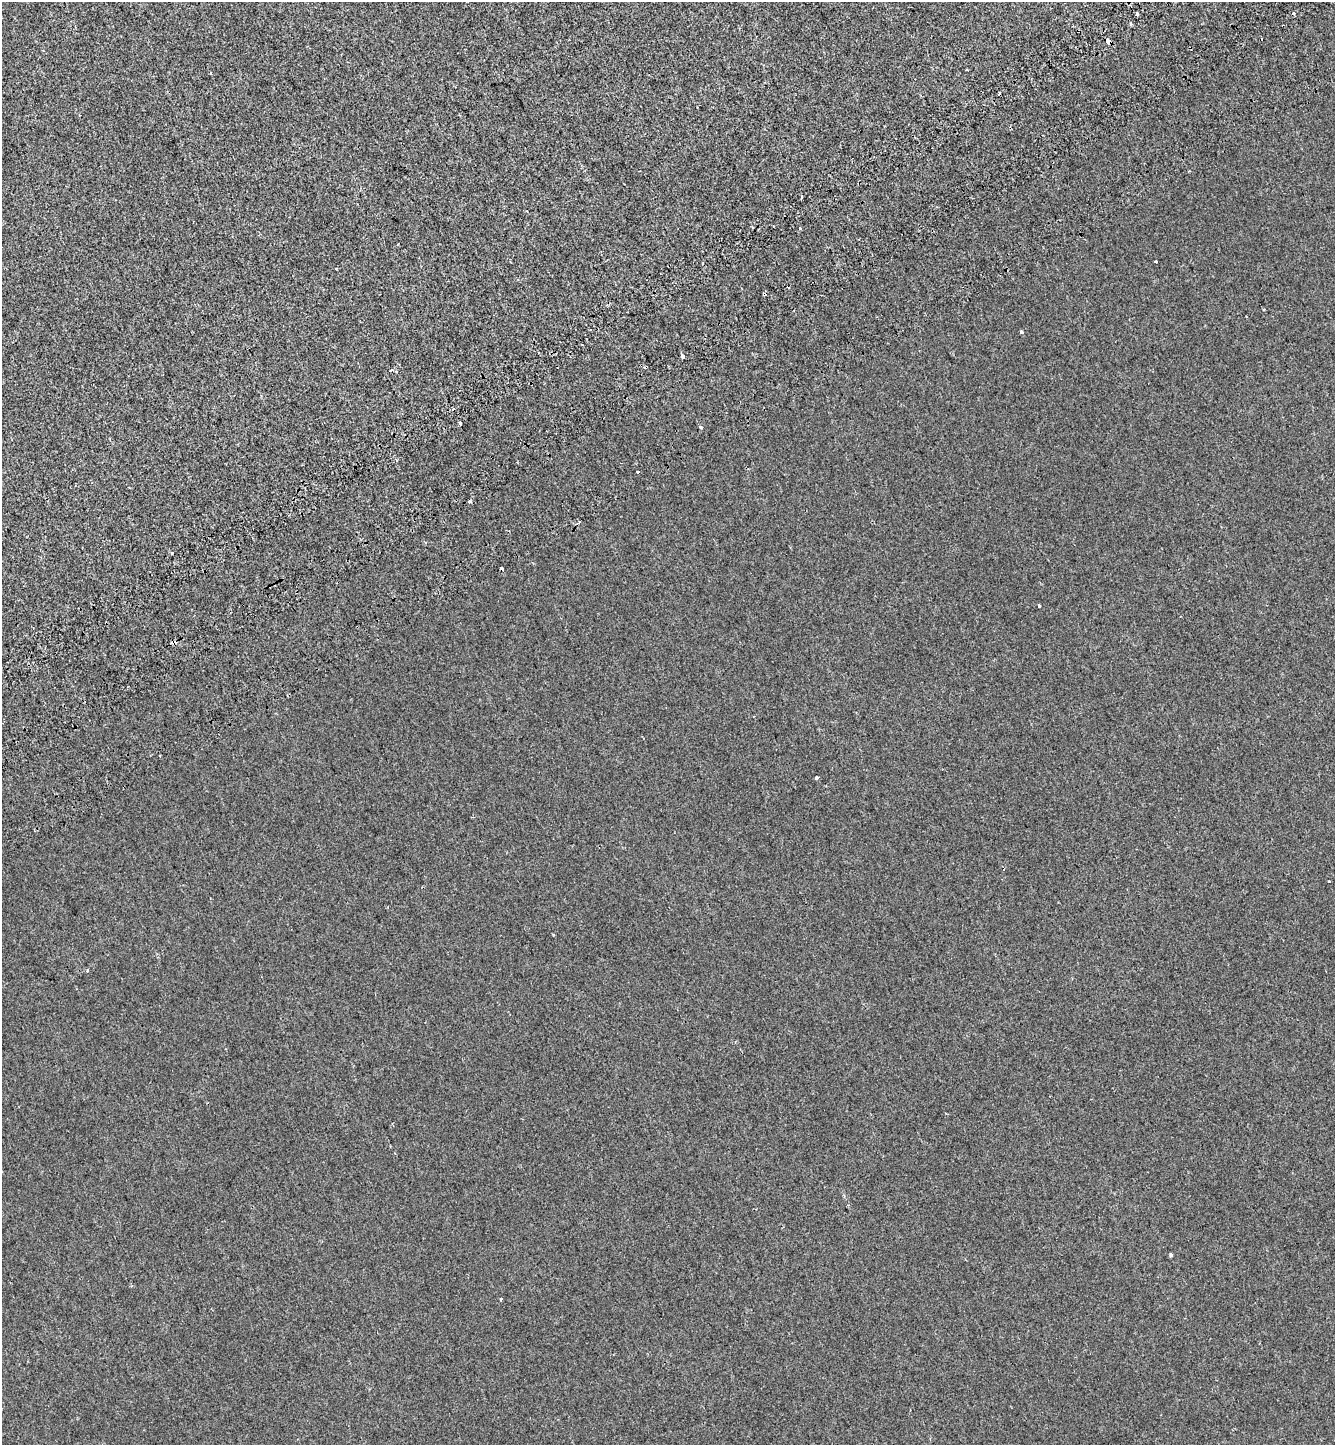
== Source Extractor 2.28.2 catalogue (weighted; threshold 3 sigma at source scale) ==
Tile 10 of 4 x 4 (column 2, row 3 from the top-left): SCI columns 1625-2957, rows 1544-2986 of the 5858 x 5977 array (HDU 1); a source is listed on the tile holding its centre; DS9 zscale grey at full resolution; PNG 1337 x 1447 px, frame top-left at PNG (2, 2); no overlay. Shown black and unused: <1% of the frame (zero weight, under 2 of 3 exposures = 7% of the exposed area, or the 3 px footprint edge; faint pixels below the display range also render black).
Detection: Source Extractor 2.28.2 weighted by HDU 2 'WHT'; one run over the whole footprint, this tile lists its part. Background -4.05e-04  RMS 0.0046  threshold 0.0205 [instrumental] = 3 sigma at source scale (4.5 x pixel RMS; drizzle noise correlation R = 1.50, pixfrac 1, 0.0396/0.0396 arcsec/px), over >= 5 px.
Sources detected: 32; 9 cosmic-ray / hot-pixel residue — not listed; the other 23 listed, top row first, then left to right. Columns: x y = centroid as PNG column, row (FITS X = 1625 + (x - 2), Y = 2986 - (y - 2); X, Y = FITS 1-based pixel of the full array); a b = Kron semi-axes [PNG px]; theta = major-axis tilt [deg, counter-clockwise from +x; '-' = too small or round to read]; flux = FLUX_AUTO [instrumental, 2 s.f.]
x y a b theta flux
1136 14 4 3 - 2.5
1107 41 4 3 - 5.2
802 197 3 3 - 1.4
752 228 3 2 - 0.48
800 228 3 3 - 1.8
1155 262 3 3 - 1.2
1021 332 4 3 - 0.55
682 356 3 3 - 8.1
391 370 3 3 - 3
460 423 3 3 - 2.1
701 427 4 3 - 0.75
638 472 3 3 - 1.5
469 501 3 3 - 1.4
171 553 3 2 - 0.45
1039 605 3 3 - 7.1
174 643 4 3 - 4.8
160 756 2 2 - 0.52
816 777 4 3 - 2.8
1004 869 3 3 - 0.51
1329 881 3 2 - 0.5
88 971 3 3 - 1.2
1171 1255 4 3 - 1.4
501 1299 3 3 - 1.9
Overlapping masked pixels (flux is a lower limit): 2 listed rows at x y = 1107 41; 174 643